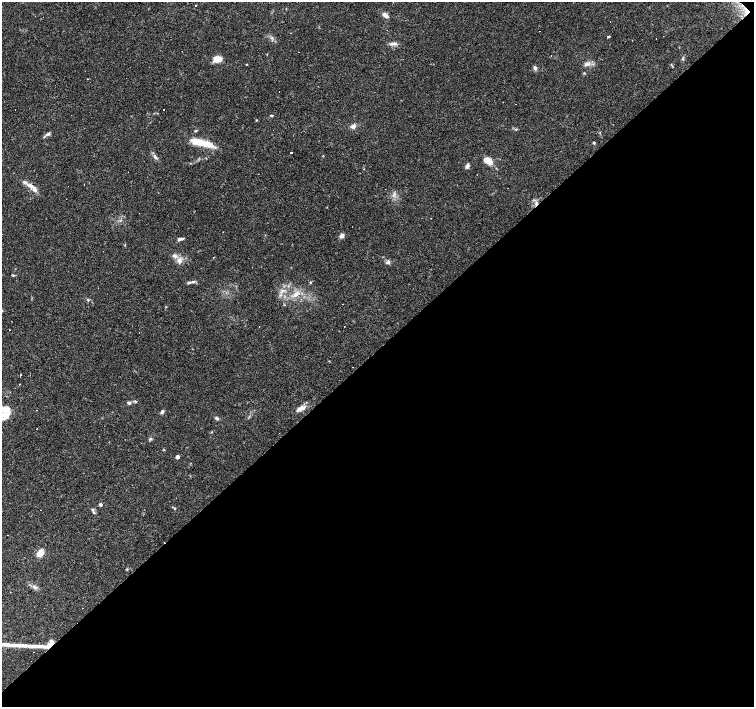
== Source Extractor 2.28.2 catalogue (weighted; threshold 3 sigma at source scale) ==
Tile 12 of 4 x 4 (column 4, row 3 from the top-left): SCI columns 4515-6018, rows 1558-2966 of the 6018 x 6000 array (HDU 1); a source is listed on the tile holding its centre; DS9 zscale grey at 2 x 2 block average (1 PNG px = mean of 2 x 2 image px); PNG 756 x 709 px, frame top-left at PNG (2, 2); no overlay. Shown black and unused: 51% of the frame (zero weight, under 3 of 4 exposures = <1% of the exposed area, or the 3 px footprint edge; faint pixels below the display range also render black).
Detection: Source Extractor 2.28.2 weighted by HDU 2 'WHT'; one run over the whole footprint, this tile lists its part. Background 0.105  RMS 0.0053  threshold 0.0237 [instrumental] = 3 sigma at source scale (4.5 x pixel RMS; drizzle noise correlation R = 1.50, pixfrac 1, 0.0396/0.0396 arcsec/px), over >= 5 px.
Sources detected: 85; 22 cosmic-ray / hot-pixel residue — not listed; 3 inside a brighter listed object's ellipse — not listed separately; the other 60 listed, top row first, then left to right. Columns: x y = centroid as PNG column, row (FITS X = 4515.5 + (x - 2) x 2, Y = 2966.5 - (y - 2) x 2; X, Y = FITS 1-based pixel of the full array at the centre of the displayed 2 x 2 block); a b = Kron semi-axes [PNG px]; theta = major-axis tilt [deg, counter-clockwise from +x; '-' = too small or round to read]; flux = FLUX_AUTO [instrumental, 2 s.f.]
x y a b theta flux
196 5 2 2 - 6.6
385 15 7 4 -44 6.7
43 17 2 2 - 0.48
610 22 2 2 - 0.4
609 37 2 2 - 5.2
394 44 12 4 0 4.5
551 56 2 2 - 0.5
218 59 9 6 17 14
683 59 4 3 - 1.6
247 64 3 2 - 0.53
588 64 7 3 14 3.2
535 68 5 5 - 2.8
163 109 2 2 - 0.51
272 116 4 3 - 1.4
256 120 3 2 - 0.77
353 126 6 5 - 4.8
196 131 4 2 - 1.1
48 134 6 4 26 2.8
202 143 32 7 -15 25
594 143 4 3 - 1.2
291 152 2 2 - 5.9
155 157 7 3 -60 2.9
488 161 7 4 -40 19
467 166 4 3 - 5.3
258 174 2 2 - 0.62
84 184 2 2 - 0.51
30 186 14 5 -24 7.9
393 195 3 2 - 1.3
536 203 5 4 - 3
342 236 5 4 - 4.7
180 239 7 3 4 3.1
174 256 5 4 - 3.9
179 260 9 5 -88 5.6
388 262 5 4 - 2.9
13 275 4 3 - 1.4
193 282 6 3 1 2.6
310 283 4 3 - 1.1
296 294 10 6 27 8.5
88 300 3 3 - 1.1
284 305 2 2 - 0.74
344 326 2 2 - 0.31
9 330 2 2 - 1.9
135 401 5 3 - 1.6
129 403 4 3 - 3.1
6 409 10 5 4 17
300 409 12 5 23 7.9
36 410 2 2 - 0.36
162 411 5 3 - 2.9
6 416 16 8 51 12
217 418 5 4 - 2.2
212 432 3 2 - 0.56
150 439 5 3 - 1.8
177 457 3 2 - 6.6
100 505 3 2 - 3.9
93 512 5 3 - 2
7 535 2 2 - 0.52
40 553 8 5 60 13
34 587 6 4 -33 3.1
82 608 2 2 - 1.2
48 646 14 6 32 15
Overlapping masked pixels (flux is a lower limit): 2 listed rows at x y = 536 203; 48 646
Isophote crosses this tile's border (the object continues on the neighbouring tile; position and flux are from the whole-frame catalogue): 2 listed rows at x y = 6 409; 6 416
Diffuse or blended objects may show on this block-average render without a row.